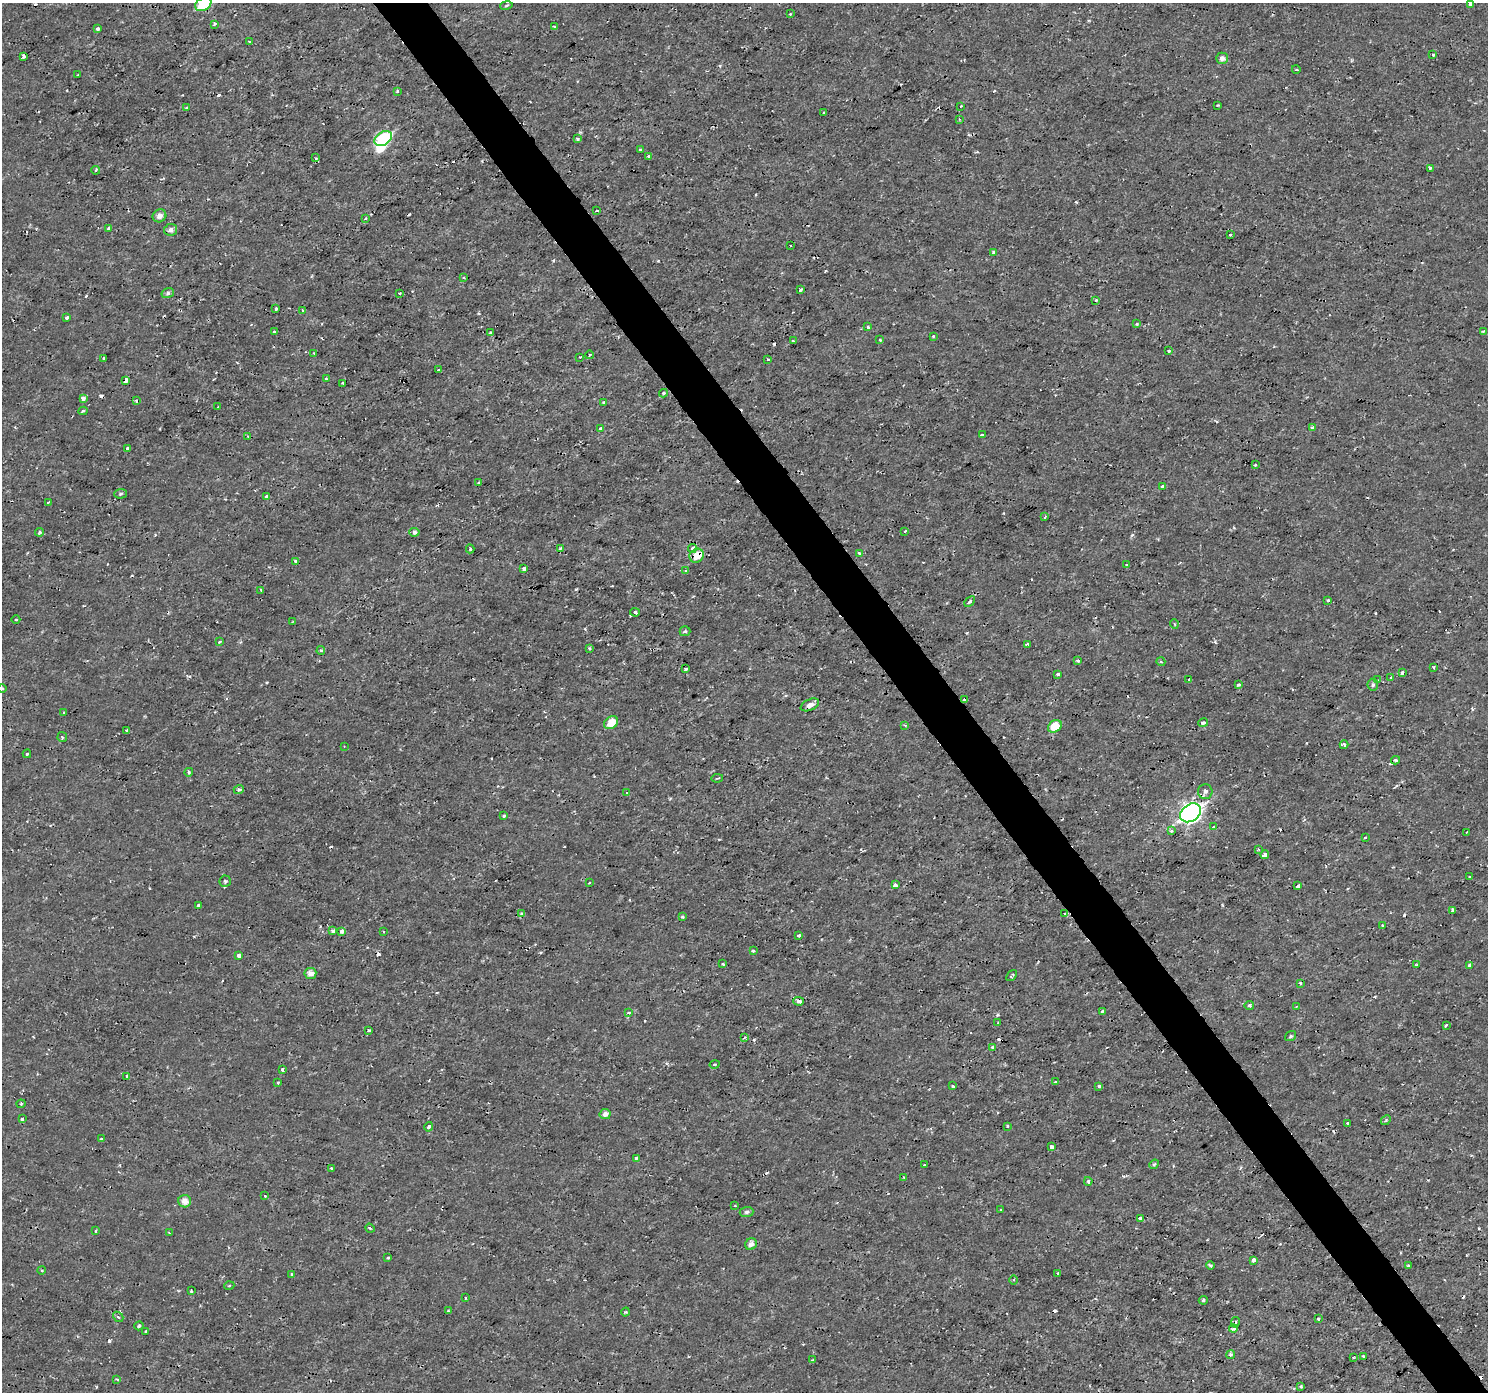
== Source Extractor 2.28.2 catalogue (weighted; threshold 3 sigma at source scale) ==
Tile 6 of 4 x 4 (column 2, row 2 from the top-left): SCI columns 1489-2974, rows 2968-4357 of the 5945 x 5874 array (HDU 1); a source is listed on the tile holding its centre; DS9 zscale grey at full resolution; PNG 1490 x 1394 px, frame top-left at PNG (2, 3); each listed source drawn as its Kron ellipse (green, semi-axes under 4 px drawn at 4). Shown black and unused: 4% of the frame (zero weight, under 2 of 3 exposures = <1% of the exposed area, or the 3 px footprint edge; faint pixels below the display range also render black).
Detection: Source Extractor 2.28.2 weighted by HDU 2 'WHT'; one run over the whole footprint, this tile lists its part. Background 4.34e-04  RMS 0.0011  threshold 0.00505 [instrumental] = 3 sigma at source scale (4.5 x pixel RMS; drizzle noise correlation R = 1.50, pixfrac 1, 0.0396/0.0396 arcsec/px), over >= 5 px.
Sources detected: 258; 1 inside a brighter object's white glare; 25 cosmic-ray / hot-pixel residue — neither listed nor drawn; the other 232 listed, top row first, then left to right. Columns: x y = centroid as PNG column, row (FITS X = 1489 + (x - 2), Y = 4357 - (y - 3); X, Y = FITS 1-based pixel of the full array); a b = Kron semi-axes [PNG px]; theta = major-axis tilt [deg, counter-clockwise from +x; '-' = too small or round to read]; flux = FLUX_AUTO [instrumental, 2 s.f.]
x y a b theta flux
203 4 9 6 32 4.5
1470 4 3 3 - 0.36
506 5 6 3 10 0.14
790 14 3 2 - 0.088
214 24 4 2 - 0.2
554 26 3 3 - 0.13
97 29 3 3 - 0.5
250 42 3 3 - 0.59
1433 55 3 3 - 0.51
23 56 4 3 - 0.3
1222 58 6 5 - 0.51
1296 69 4 3 - 0.1
77 75 3 2 - 0.074
397 91 4 3 - 0.13
1218 105 3 3 - 0.14
961 106 3 2 - 0.089
186 108 3 3 - 0.14
824 112 3 2 - 0.094
959 119 3 3 - 0.1
383 139 9 6 32 11
578 139 3 3 - 0.23
640 150 3 3 - 0.21
648 156 3 3 - 0.14
316 158 3 2 - 0.099
1430 168 3 3 - 0.18
96 170 4 3 - 0.15
597 211 3 2 - 0.14
159 216 7 6 - 0.59
365 219 3 3 - 0.54
109 228 4 3 - 0.38
171 230 7 6 - 0.5
1230 235 3 3 - 0.26
790 245 2 2 - 0.12
994 252 3 3 - 0.18
464 278 3 2 - 0.088
800 290 4 3 - 0.2
168 293 6 5 - 0.23
399 293 3 2 - 0.16
1096 300 4 4 - 0.16
276 309 3 3 - 0.47
303 310 4 3 - 0.15
66 318 3 3 - 0.32
1137 324 3 3 - 0.11
868 327 3 3 - 0.21
1483 331 3 2 - 0.13
274 332 3 3 - 0.43
490 333 3 3 - 0.15
933 336 4 3 - 0.16
880 340 3 3 - 0.2
793 341 4 2 - 0.12
1168 351 3 3 - 0.13
314 353 3 3 - 0.13
589 355 4 3 - 0.096
580 357 3 2 - 0.093
104 359 3 3 - 0.19
768 359 3 3 - 0.18
439 370 3 3 - 0.24
326 379 4 3 - 0.19
126 381 4 3 - 1.7
343 383 3 2 - 0.15
663 393 4 3 - 0.24
83 398 4 3 - 0.74
136 401 3 3 - 0.27
604 402 4 3 - 0.24
218 407 3 2 - 0.17
83 411 4 3 - 0.24
1312 427 4 3 - 0.23
600 428 3 3 - 0.27
982 434 3 2 - 0.21
248 436 4 3 - 0.13
127 448 3 3 - 0.24
1255 465 3 2 - 0.096
479 482 4 3 - 0.13
1163 486 4 3 - 0.47
121 494 6 5 - 0.19
267 496 3 3 - 0.5
48 502 3 2 - 0.11
1045 517 4 3 - 0.23
905 531 3 3 - 0.19
39 532 4 4 - 0.19
414 532 5 4 - 0.43
560 548 3 2 - 0.15
692 548 4 4 - 0.49
470 549 4 3 - 0.17
859 553 3 3 - 0.25
697 556 7 6 - 1.4
296 562 3 3 - 0.49
1126 565 3 3 - 0.14
524 569 4 3 - 0.73
686 571 4 3 - 0.19
261 590 3 2 - 0.14
1328 600 3 3 - 0.3
970 602 6 4 45 0.18
635 612 5 3 - 0.24
16 620 4 3 - 0.11
292 622 3 2 - 0.081
1174 624 5 3 - 0.12
685 631 5 5 - 0.16
219 642 4 3 - 0.18
1028 644 3 3 - 0.24
589 648 3 3 - 0.16
321 650 4 4 - 0.15
1078 660 3 3 - 0.18
1161 662 4 3 - 0.12
1434 667 4 2 - 0.12
686 669 4 3 - 0.38
1402 673 4 3 - 0.46
1058 674 3 3 - 0.49
1391 677 4 3 - 1
1189 680 3 2 - 0.17
1378 680 3 3 - 0.099
1238 685 4 3 - 0.24
1373 685 6 5 - 0.23
2 689 5 3 - 0.12
965 699 4 3 - 0.28
810 705 10 5 24 0.61
64 712 3 3 - 0.15
611 723 7 6 - 1.3
1203 723 5 3 - 0.29
905 725 4 3 - 0.15
1055 726 7 5 34 2.3
127 730 3 3 - 0.25
62 737 5 4 - 0.16
1344 745 4 3 - 0.78
344 746 2 2 - 0.089
27 754 4 3 - 0.27
1396 760 4 3 - 0.2
189 772 4 4 - 0.22
717 778 6 2 10 0.088
239 789 5 4 - 0.27
1205 791 7 7 - 0.44
627 793 3 2 - 0.11
1191 813 11 8 35 46
504 816 3 3 - 0.27
1213 827 4 3 - 0.28
1171 831 3 3 - 0.43
1467 832 2 2 - 0.075
1365 837 3 2 - 0.11
1258 849 4 3 - 0.12
1265 855 4 3 - 1.2
1470 877 4 2 - 0.094
225 881 6 5 - 0.2
589 883 3 3 - 0.18
895 885 4 4 - 0.45
1298 886 4 3 - 0.65
199 905 3 3 - 0.55
1453 910 4 3 - 0.71
1065 913 4 3 - 0.12
522 914 3 2 - 0.11
682 917 4 3 - 0.19
1382 925 3 2 - 0.1
333 931 4 4 - 0.39
342 932 3 3 - 0.62
383 932 3 2 - 0.13
798 935 3 3 - 0.49
753 951 3 3 - 0.26
239 955 4 4 - 0.51
723 964 3 3 - 0.34
1416 965 3 3 - 0.11
1469 965 3 3 - 0.6
310 973 6 5 - 0.73
1012 976 6 3 50 0.18
1300 983 3 3 - 0.53
798 1001 5 4 - 0.66
1249 1005 4 4 - 0.27
1296 1006 3 2 - 0.11
1102 1011 3 3 - 0.24
629 1013 3 3 - 0.29
998 1023 3 3 - 0.22
1446 1025 4 3 - 0.42
368 1031 3 3 - 0.2
1291 1036 6 4 36 0.17
744 1038 3 2 - 0.085
992 1047 4 4 - 0.15
714 1064 5 4 - 0.19
282 1070 4 3 - 0.5
127 1076 3 3 - 0.17
1055 1082 3 3 - 0.11
278 1083 3 3 - 0.15
953 1086 3 3 - 0.26
1099 1086 3 3 - 0.27
21 1104 4 4 - 0.13
605 1114 5 5 - 0.63
22 1119 4 3 - 0.25
1386 1120 5 4 - 0.17
1348 1123 3 3 - 0.24
1007 1126 3 3 - 0.39
429 1127 5 4 - 0.27
101 1139 3 3 - 0.15
1052 1147 3 3 - 0.48
636 1158 3 3 - 0.28
1154 1164 5 4 - 0.16
924 1165 3 2 - 0.089
331 1168 3 3 - 0.23
904 1177 4 3 - 0.13
1088 1181 4 3 - 0.21
265 1196 2 2 - 0.1
185 1201 6 6 - 0.88
735 1206 3 2 - 0.084
1001 1210 3 2 - 0.11
747 1212 7 5 4 0.27
1140 1218 3 3 - 0.86
370 1228 5 4 - 0.14
95 1231 3 2 - 0.16
169 1233 3 2 - 0.09
751 1244 6 5 - 0.66
388 1258 4 3 - 0.13
1253 1260 4 3 - 1.1
1210 1265 4 3 - 0.28
1408 1265 3 3 - 0.15
42 1270 4 3 - 0.11
1057 1273 3 3 - 0.3
292 1275 4 3 - 0.31
1014 1280 4 3 - 0.14
229 1286 5 3 - 0.11
191 1291 3 3 - 0.18
465 1298 3 2 - 0.13
1203 1300 4 3 - 0.15
448 1311 3 3 - 0.12
626 1312 4 4 - 0.13
118 1317 6 4 -41 0.18
1318 1319 3 3 - 0.12
1235 1322 5 3 - 0.12
139 1326 5 4 - 0.28
1233 1329 4 4 - 0.33
146 1331 3 2 - 0.22
1231 1354 4 4 - 0.29
1364 1356 3 3 - 0.25
1353 1357 3 3 - 0.13
813 1360 3 3 - 0.12
117 1379 3 2 - 0.11
1301 1386 4 3 - 0.18
Overlapping masked pixels (flux is a lower limit): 3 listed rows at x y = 126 381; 965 699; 1191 813
Isophote crosses this tile's border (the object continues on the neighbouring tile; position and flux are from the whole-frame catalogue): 3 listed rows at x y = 203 4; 1470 4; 2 689